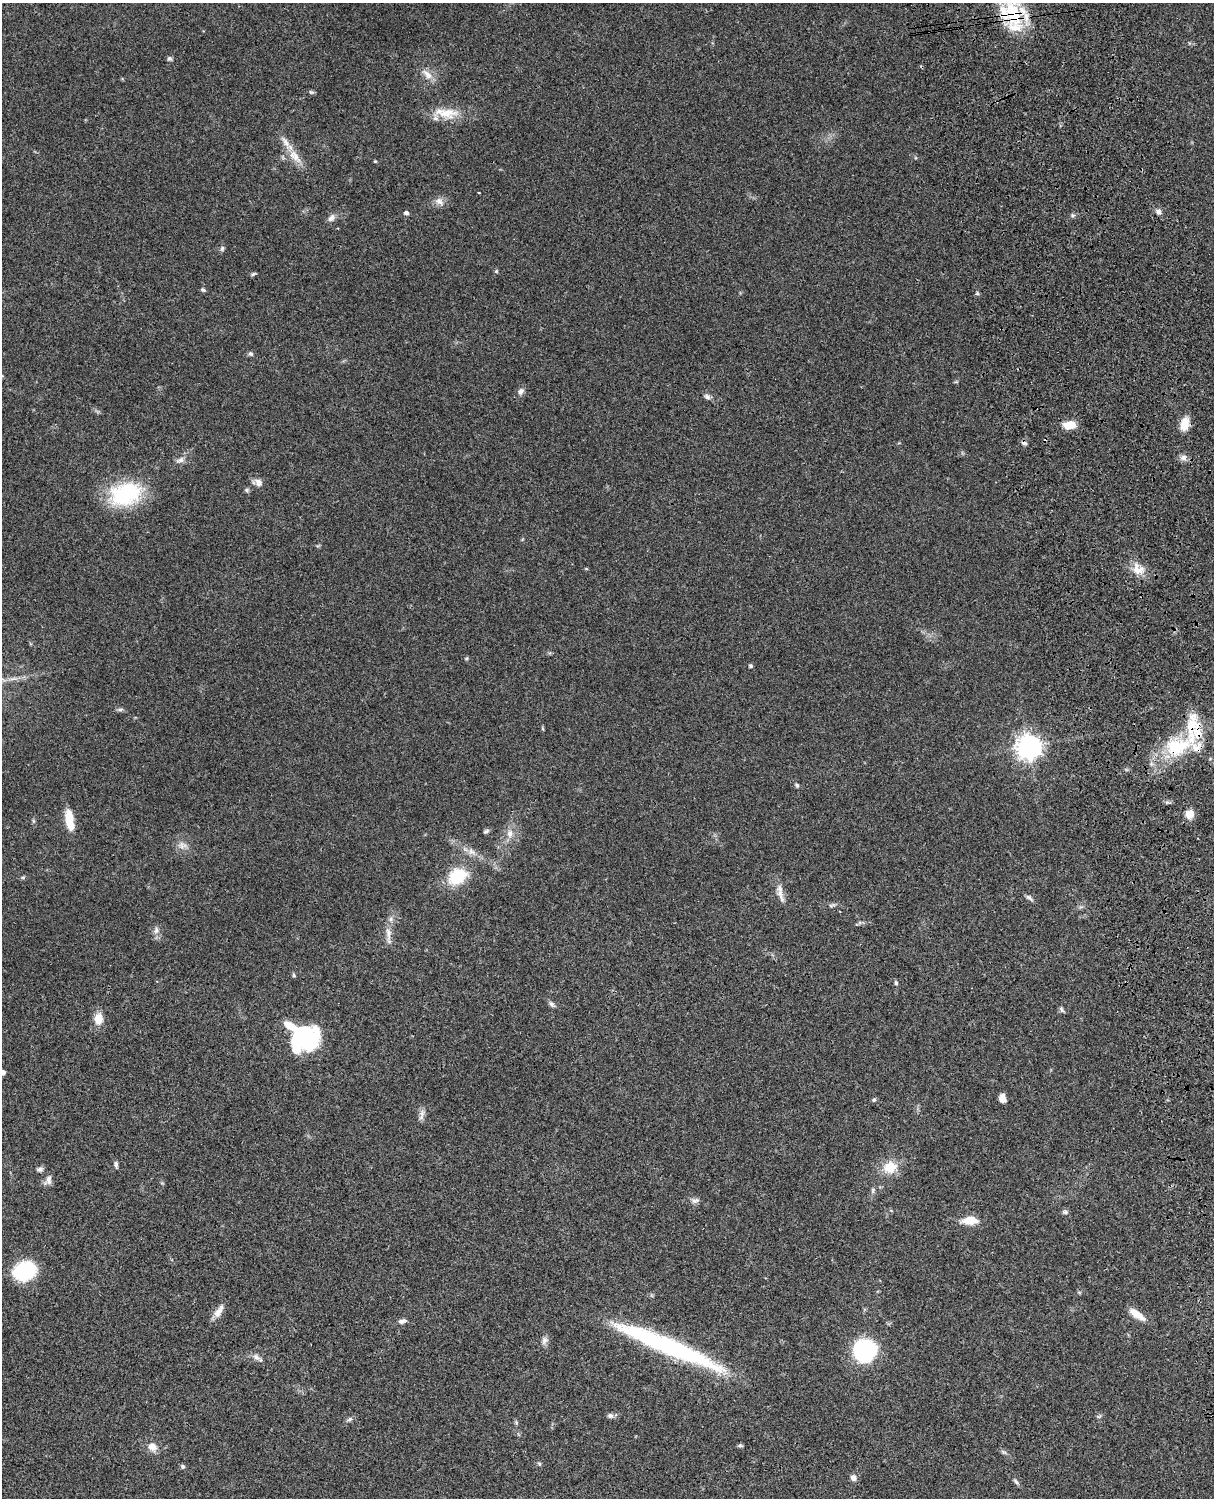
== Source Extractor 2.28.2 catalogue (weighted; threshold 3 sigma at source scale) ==
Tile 6 of 4 x 3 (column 2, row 2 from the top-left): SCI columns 1333-2544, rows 1772-3267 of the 5086 x 4926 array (HDU 1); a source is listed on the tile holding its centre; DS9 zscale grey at full resolution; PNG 1216 x 1500 px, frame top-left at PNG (2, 3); no overlay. Shown black and unused: <1% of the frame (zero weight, under 3 of 4 exposures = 6% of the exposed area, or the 3 px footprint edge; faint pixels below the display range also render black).
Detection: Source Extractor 2.28.2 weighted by HDU 2 'WHT'; one run over the whole footprint, this tile lists its part. Background 0.0785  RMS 0.0058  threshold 0.0259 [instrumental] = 3 sigma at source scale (4.5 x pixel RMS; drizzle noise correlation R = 1.50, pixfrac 1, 0.05/0.05 arcsec/px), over >= 5 px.
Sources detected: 95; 2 inside a brighter object's white glare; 1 cosmic-ray / hot-pixel residue — not listed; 7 inside a brighter listed object's ellipse — not listed separately; the other 85 listed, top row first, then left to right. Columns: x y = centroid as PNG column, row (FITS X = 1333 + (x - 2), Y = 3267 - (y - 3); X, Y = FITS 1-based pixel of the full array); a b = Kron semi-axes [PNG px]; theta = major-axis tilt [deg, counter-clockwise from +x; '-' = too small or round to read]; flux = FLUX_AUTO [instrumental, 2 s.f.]
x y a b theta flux
1013 13 34 16 -77 37
169 59 7 6 - 1.1
427 74 18 8 -45 4.6
311 92 7 5 -20 0.89
447 113 29 13 -2 12
295 156 24 10 -48 7.9
375 161 4 3 - 0.63
439 201 12 9 -37 3.5
1159 211 6 6 - 2
406 213 4 4 - 2
1073 215 6 5 - 1.1
331 218 11 7 50 2.6
222 248 7 5 72 1.2
496 271 5 4 - 0.63
253 274 7 4 35 0.8
203 290 6 5 - 0.96
977 293 5 5 - 0.84
251 354 7 6 - 1.2
521 391 9 7 59 2.3
707 396 9 6 -35 1.8
1185 424 16 9 76 7.1
1069 425 14 8 9 8.2
1024 443 7 5 -28 1.6
1183 457 11 8 24 2.4
180 460 11 7 23 2.4
258 483 10 8 -50 3.2
247 490 6 5 - 0.96
125 494 39 27 17 43
1138 569 20 14 -29 7.8
466 658 5 4 - 0.7
751 666 5 5 - 0.9
120 709 8 4 17 1.1
1192 724 44 15 83 21
543 729 6 3 -71 0.61
1028 747 8 8 - 470
1176 747 39 20 19 37
797 785 6 4 -68 0.88
1190 814 5 5 - 20
69 819 23 8 -81 12
486 831 7 5 27 1.2
510 833 12 8 -85 4
182 845 12 10 -13 3.7
472 852 12 8 -31 3.5
457 876 20 15 32 23
23 877 5 4 - 0.79
780 891 22 8 -85 4.7
1029 898 11 5 -37 1.6
832 905 12 4 15 1.3
156 930 10 6 83 2.3
388 934 20 7 -85 4.6
294 975 6 4 -68 0.85
896 983 6 4 -75 1
552 1004 10 5 -53 1.5
1061 1009 9 5 -66 1.2
98 1019 15 11 87 6.5
306 1040 32 22 32 44
2 1072 4 4 - 3.2
1002 1098 8 6 -75 4.6
874 1100 6 4 49 0.98
422 1115 17 6 80 2.6
116 1165 10 4 -83 1.2
890 1167 14 12 16 12
40 1169 8 6 10 1.6
48 1180 15 8 61 2.9
873 1190 8 4 -83 1.1
695 1201 12 6 19 1.9
1065 1212 8 5 -7 1.2
970 1220 18 9 4 8.9
24 1271 18 13 26 52
218 1312 20 8 59 4.5
1137 1314 23 8 -36 6.8
402 1321 10 6 10 1.9
544 1340 11 7 73 2.4
668 1346 117 15 -23 100
864 1350 22 21 - 52
256 1357 14 6 -41 2.6
610 1416 8 7 - 1.8
350 1419 8 5 28 1.3
740 1446 8 4 -1 0.88
152 1447 13 11 -31 4.6
1004 1452 10 4 -26 1.2
539 1463 6 4 -20 0.78
183 1466 5 5 - 1.3
853 1478 8 7 - 2.5
1016 1482 10 5 -47 1.3
Overlapping masked pixels (flux is a lower limit): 4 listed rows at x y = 1013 13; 1024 443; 1192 724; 1176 747
Isophote crosses this tile's border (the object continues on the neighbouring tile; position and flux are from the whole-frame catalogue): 2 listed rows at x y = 1013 13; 2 1072